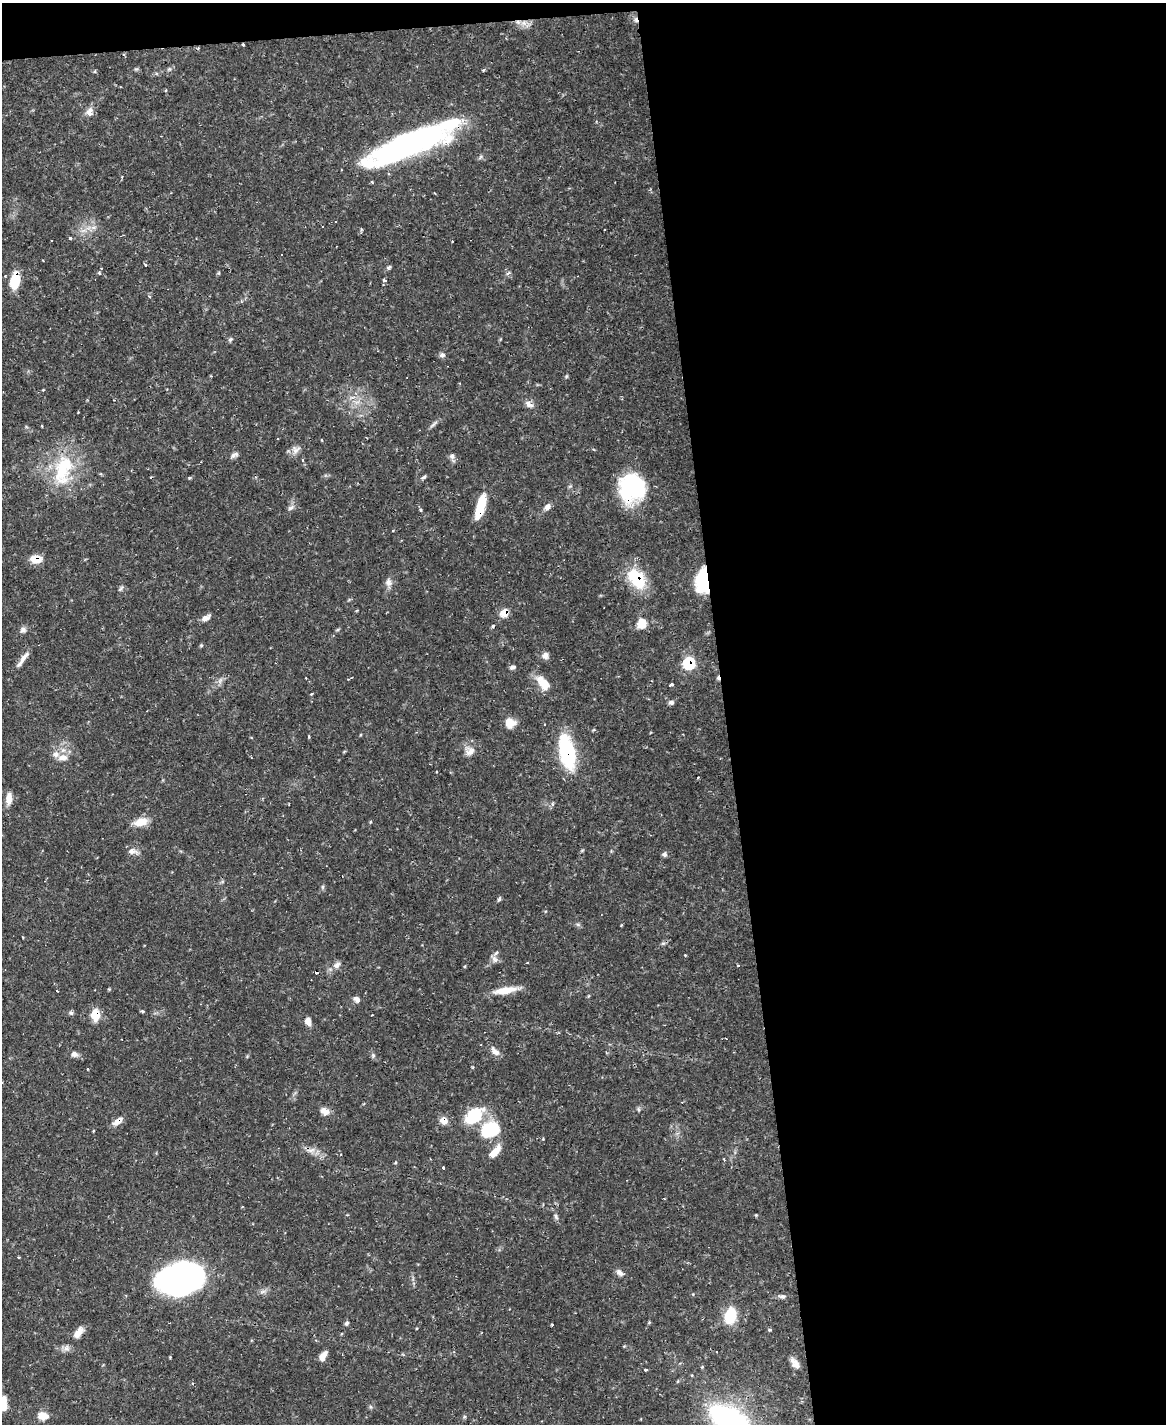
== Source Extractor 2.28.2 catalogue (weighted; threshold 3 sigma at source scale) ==
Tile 4 of 4 x 3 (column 4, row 1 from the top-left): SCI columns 3495-4658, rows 3082-4503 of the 4658 x 4633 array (HDU 1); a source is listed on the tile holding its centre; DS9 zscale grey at full resolution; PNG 1168 x 1426 px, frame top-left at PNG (2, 3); no overlay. Shown black and unused: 39% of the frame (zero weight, under 2 of 3 exposures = <1% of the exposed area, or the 3 px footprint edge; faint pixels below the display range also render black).
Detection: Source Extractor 2.28.2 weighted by HDU 2 'WHT'; one run over the whole footprint, this tile lists its part. Background 0.119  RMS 0.0032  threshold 0.0145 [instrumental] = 3 sigma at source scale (4.5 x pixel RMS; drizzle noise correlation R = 1.50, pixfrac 1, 0.05/0.05 arcsec/px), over >= 5 px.
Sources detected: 131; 3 inside a brighter object's white glare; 9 cosmic-ray / hot-pixel residue — not listed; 2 inside a brighter listed object's ellipse — not listed separately; the other 117 listed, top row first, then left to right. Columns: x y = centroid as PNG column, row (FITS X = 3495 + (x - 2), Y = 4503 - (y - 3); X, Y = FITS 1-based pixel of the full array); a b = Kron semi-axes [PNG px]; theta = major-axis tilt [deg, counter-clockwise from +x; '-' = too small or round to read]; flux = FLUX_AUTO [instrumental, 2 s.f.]
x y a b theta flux
518 22 7 6 - 1.3
243 44 3 3 - 0.6
198 48 5 4 - 0.33
169 69 5 5 - 0.47
483 70 3 3 - 0.41
89 112 13 8 76 2
408 145 85 20 22 100
372 182 3 3 - 0.37
94 228 7 4 0 0.87
361 229 4 4 - 0.47
70 238 3 3 - 0.87
146 265 3 3 - 0.45
388 268 7 5 35 0.61
99 273 5 4 - 0.44
508 273 7 3 36 0.52
15 280 17 8 79 9.8
384 280 5 4 - 0.53
230 339 6 5 - 0.58
442 355 8 6 5 0.9
566 376 6 3 71 0.38
529 404 11 6 -35 1.8
433 424 16 3 41 0.88
42 426 3 2 - 0.31
322 440 4 2 - 0.31
295 450 12 9 -73 1.9
234 455 11 6 27 1.1
452 456 8 6 -74 1
303 460 5 3 - 0.36
62 469 55 19 86 17
424 477 8 4 37 0.6
190 478 4 3 - 0.46
632 487 30 27 87 29
482 503 19 9 78 6.9
547 507 9 6 45 1.6
291 508 11 5 36 1.1
421 510 5 3 - 0.41
36 559 11 7 -4 5.8
637 579 22 13 -53 16
703 581 23 12 89 18
388 582 10 8 -55 1.7
121 588 8 4 53 0.58
357 610 5 3 - 0.25
504 613 6 6 - 6.8
206 618 12 6 28 1.7
641 624 14 12 65 3.7
493 626 4 3 - 0.48
23 630 9 7 1 1.1
545 655 8 8 - 1.5
23 658 20 5 53 2.4
689 663 6 6 - 31
512 667 8 5 16 0.8
306 678 2 2 - 0.2
220 680 9 5 67 1
543 683 19 10 -54 5.9
671 685 4 3 - 1.8
311 694 4 3 - 0.32
671 702 7 5 -21 0.92
510 723 12 11 - 3.5
309 736 3 3 - 0.37
470 751 14 12 26 2.7
567 753 35 14 -78 27
63 757 14 8 6 2.6
698 778 3 3 - 0.61
9 798 14 7 88 2.9
141 822 16 9 15 4.6
370 822 5 3 - 0.34
132 851 11 8 -2 1.9
664 854 6 5 - 0.9
323 887 6 4 89 0.51
499 899 6 4 47 0.85
23 937 3 2 - 0.26
663 943 7 4 0 0.54
685 955 3 3 - 0.33
494 959 11 7 -61 1.5
527 963 3 2 - 0.3
337 965 11 8 35 1.6
738 965 3 3 - 1.6
505 990 27 8 9 5.8
57 991 3 3 - 0.88
357 999 10 7 -44 1.2
142 1011 3 3 - 0.72
71 1013 6 6 - 0.62
95 1015 12 8 -85 5.7
308 1021 9 6 -64 2.4
495 1051 14 7 -46 1.9
74 1054 9 7 -23 1.4
373 1055 6 5 - 0.61
87 1069 3 2 - 0.23
325 1111 10 7 -35 2.5
474 1116 21 13 39 15
118 1121 12 7 35 2.4
443 1121 8 7 - 2.9
491 1129 18 14 25 18
311 1150 11 3 26 0.94
494 1152 17 7 49 4.5
724 1160 3 2 - 0.67
443 1168 4 3 - 1.7
664 1199 3 2 - 0.27
756 1215 4 4 - 0.28
556 1216 9 5 -62 0.84
19 1257 3 2 - 0.56
620 1273 10 7 -36 1.4
181 1278 36 23 13 160
782 1296 7 6 - 0.79
730 1316 12 8 75 15
347 1323 6 5 - 0.64
552 1325 3 2 - 0.34
769 1330 5 3 - 0.39
78 1333 16 8 52 2.8
66 1348 9 7 64 1.2
323 1356 12 6 59 2.5
795 1363 16 7 -55 2.1
645 1370 3 3 - 0.61
3 1401 13 8 73 3.1
371 1407 6 4 -70 0.45
43 1416 12 9 -10 3.3
731 1422 29 14 -35 120
Overlapping masked pixels (flux is a lower limit): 15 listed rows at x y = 518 22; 243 44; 408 145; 15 280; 632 487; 36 559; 637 579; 703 581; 504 613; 689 663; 567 753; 95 1015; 118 1121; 443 1121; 181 1278
Isophote crosses this tile's border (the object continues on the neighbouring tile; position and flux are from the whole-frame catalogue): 2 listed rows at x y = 3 1401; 731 1422